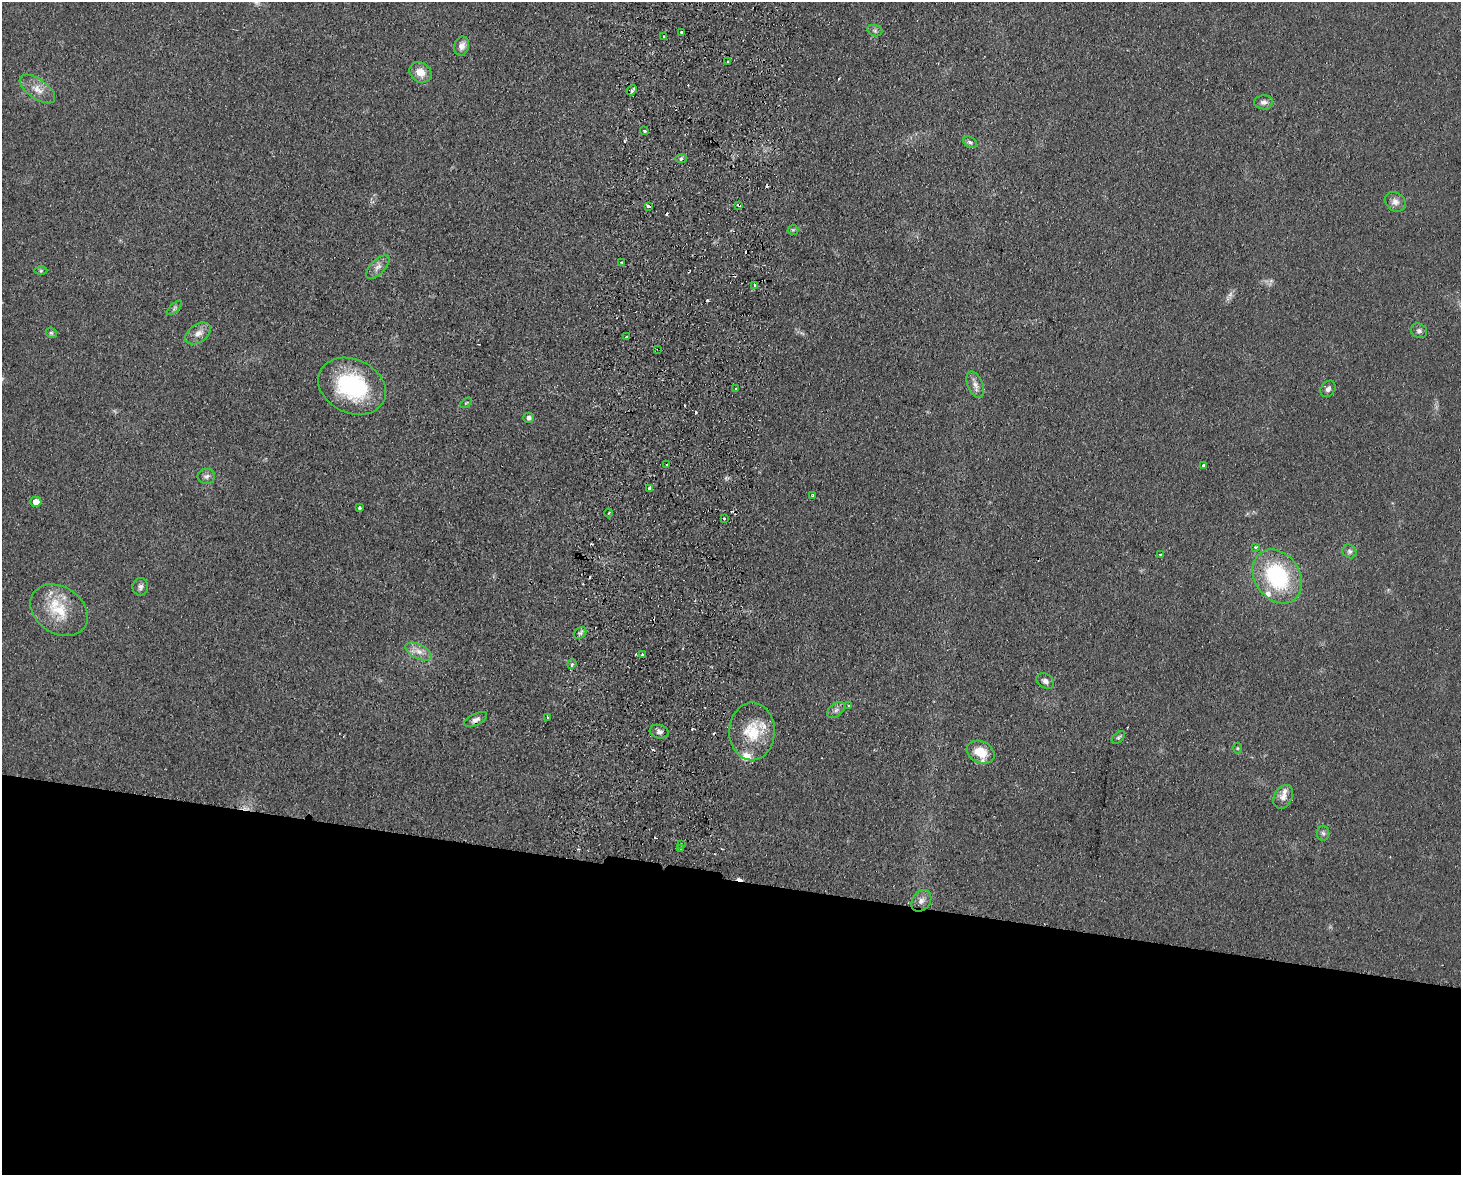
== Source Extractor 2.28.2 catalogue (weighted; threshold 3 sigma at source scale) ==
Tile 11 of 3 x 4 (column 2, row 4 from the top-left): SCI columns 1629-3087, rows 9-1181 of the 4830 x 4709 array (HDU 1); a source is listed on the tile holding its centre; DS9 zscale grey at full resolution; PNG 1463 x 1177 px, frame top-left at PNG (2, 2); each listed source drawn as its Kron ellipse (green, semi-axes under 4 px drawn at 4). Shown black and unused: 25% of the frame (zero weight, under 2 of 3 exposures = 3% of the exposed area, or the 3 px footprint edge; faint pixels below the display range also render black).
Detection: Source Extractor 2.28.2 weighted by HDU 2 'WHT'; one run over the whole footprint, this tile lists its part. Background 0.0735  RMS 0.009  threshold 0.0406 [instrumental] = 3 sigma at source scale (4.5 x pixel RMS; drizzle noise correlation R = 1.50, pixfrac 1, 0.05/0.05 arcsec/px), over >= 5 px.
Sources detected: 89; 1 too faint to see at this stretch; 17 cosmic-ray / hot-pixel residue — neither listed nor drawn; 5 inside a brighter listed object's ellipse — not listed separately; the other 66 listed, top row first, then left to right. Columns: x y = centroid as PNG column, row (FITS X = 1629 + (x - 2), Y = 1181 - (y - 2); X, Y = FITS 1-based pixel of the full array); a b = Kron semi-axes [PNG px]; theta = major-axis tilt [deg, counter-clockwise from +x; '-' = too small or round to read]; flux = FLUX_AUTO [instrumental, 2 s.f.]
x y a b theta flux
875 31 8 5 -18 2
682 32 3 3 - 2.4
664 37 3 2 - 1.1
462 46 9 7 75 6.1
727 62 3 3 - 1.6
420 72 12 9 -37 11
37 89 20 10 -35 10
632 90 5 3 - 3.5
1264 102 9 7 3 3.5
644 131 4 3 - 1.5
970 142 7 5 -30 2.1
681 158 6 4 2 1.6
1395 202 11 9 -43 5.5
739 205 4 2 - 1.7
648 206 4 3 - 5.9
793 230 5 5 - 1.3
621 262 3 2 - 0.81
378 267 15 7 46 5.2
41 271 6 4 1 1.3
755 285 3 3 - 2.1
174 308 9 4 43 2
1419 331 8 7 - 2.8
51 333 6 5 - 1.5
198 333 14 9 35 7.1
627 337 3 3 - 2.6
658 349 3 2 - 0.85
975 385 14 7 -66 5.5
352 386 35 26 -25 92
736 389 3 3 - 3.4
1328 389 9 6 54 3.2
466 403 7 3 36 1
528 418 5 5 - 3.7
667 465 3 3 - 2.1
1204 466 3 3 - 5.3
206 476 9 7 0 3.1
650 488 4 4 - 6
812 495 4 2 - 1
36 502 5 5 - 8.4
359 508 3 3 - 1.5
609 513 4 2 - 0.86
724 518 3 2 - 1.2
1256 547 3 3 - 3.4
1349 551 7 6 - 2.5
1160 554 3 2 - 0.96
1277 576 29 22 -55 90
140 587 9 8 - 3.2
59 610 31 23 -34 35
580 633 7 5 42 2.1
419 652 14 7 -27 7
642 655 3 3 - 2.3
572 664 5 4 - 1.5
1045 681 9 7 -34 4
849 706 3 2 - 1.2
836 710 10 6 38 3.2
548 717 3 3 - 1.2
476 720 12 6 26 4.1
752 731 29 23 90 32
659 732 9 6 -15 3.9
1118 737 8 5 44 1.8
1237 748 5 3 - 0.99
981 752 14 10 -26 20
1283 797 12 9 62 6.5
1323 833 7 6 - 2.4
681 845 3 2 - 1.4
681 849 3 2 - 2.3
921 901 12 9 54 6
Overlapping masked pixels (flux is a lower limit): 2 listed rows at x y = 739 205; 658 349